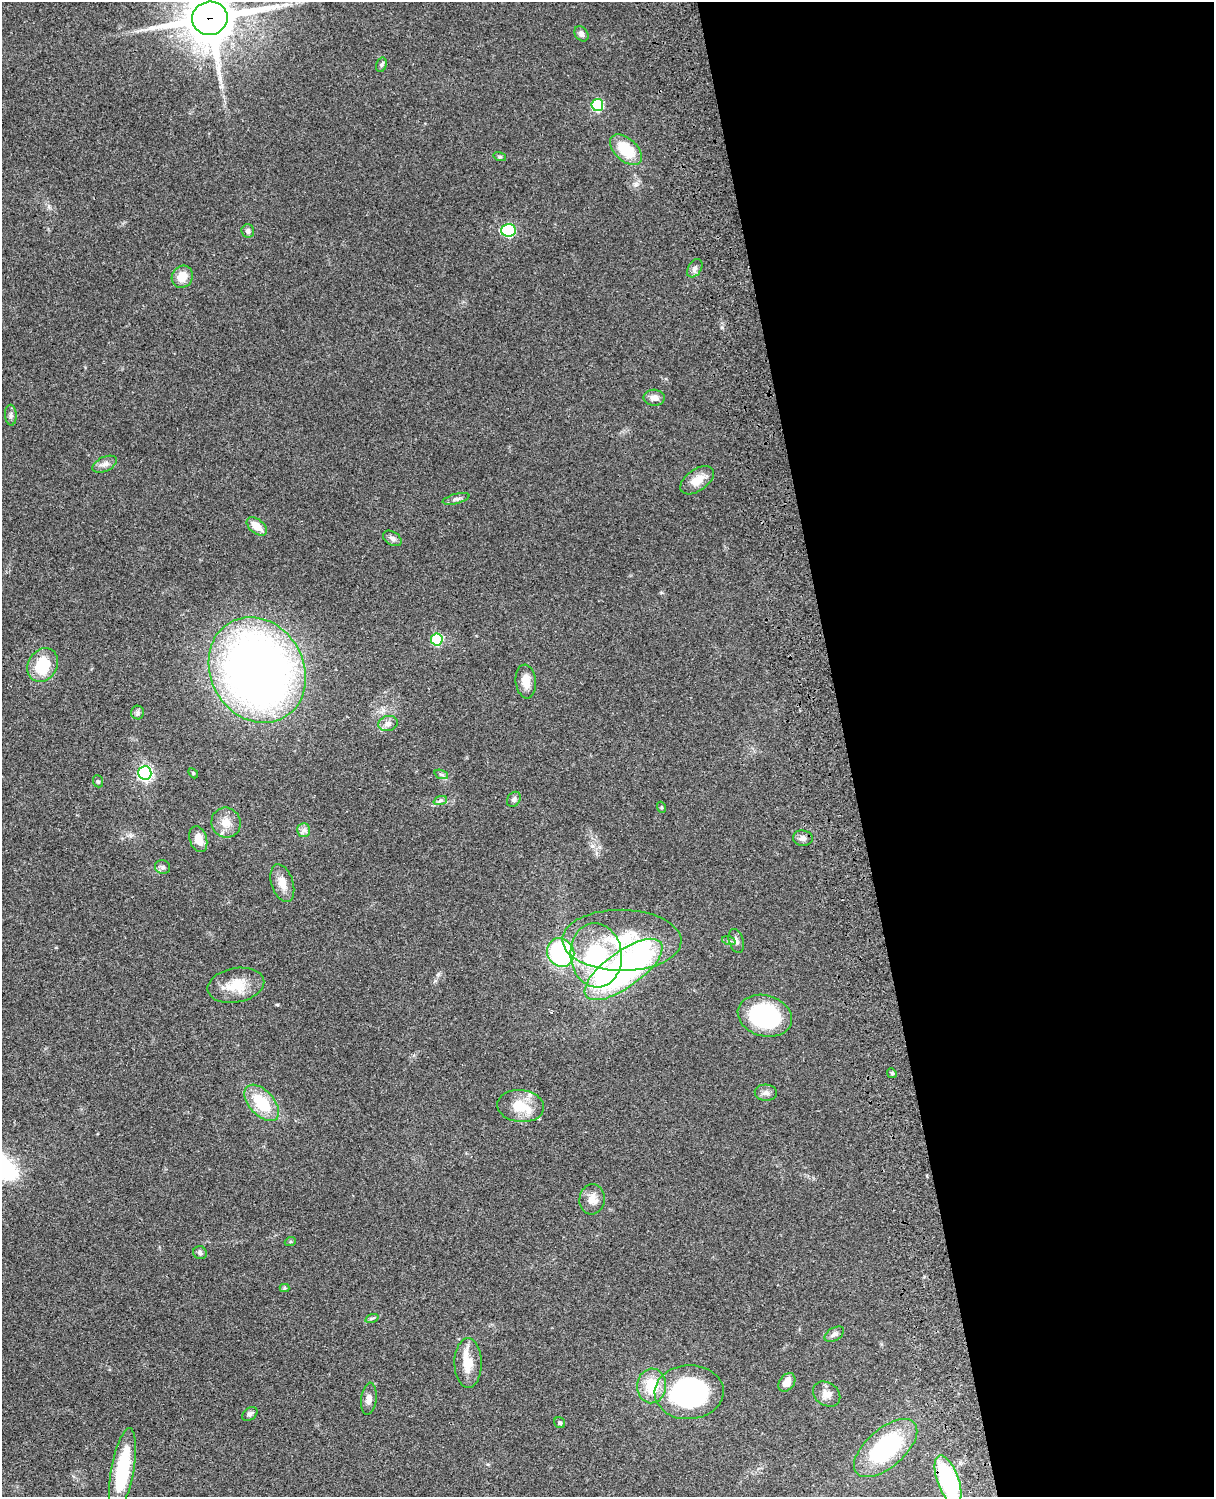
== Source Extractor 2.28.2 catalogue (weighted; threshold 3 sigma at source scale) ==
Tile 8 of 4 x 3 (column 4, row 2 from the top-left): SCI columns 3758-4969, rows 1773-3267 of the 5088 x 4927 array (HDU 1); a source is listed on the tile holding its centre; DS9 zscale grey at full resolution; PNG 1216 x 1499 px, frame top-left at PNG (2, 2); each listed source drawn as its Kron ellipse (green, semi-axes under 4 px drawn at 4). Shown black and unused: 30% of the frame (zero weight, under 3 of 4 exposures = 6% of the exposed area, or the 3 px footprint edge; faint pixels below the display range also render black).
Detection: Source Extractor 2.28.2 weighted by HDU 2 'WHT'; one run over the whole footprint, this tile lists its part. Background 0.0917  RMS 0.0062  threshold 0.0277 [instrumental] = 3 sigma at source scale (4.5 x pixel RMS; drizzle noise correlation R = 1.50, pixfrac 1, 0.05/0.05 arcsec/px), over >= 5 px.
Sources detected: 68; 3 inside a brighter listed object's ellipse — not listed separately; the other 65 listed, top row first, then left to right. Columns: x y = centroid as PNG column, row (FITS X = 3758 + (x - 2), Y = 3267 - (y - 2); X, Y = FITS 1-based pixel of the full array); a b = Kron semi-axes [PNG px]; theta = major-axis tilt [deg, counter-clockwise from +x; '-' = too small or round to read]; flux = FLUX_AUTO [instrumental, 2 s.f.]
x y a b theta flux
210 18 18 16 12 2900
581 34 8 6 -54 2.6
381 65 7 5 73 1.1
597 105 6 6 - 46
626 150 19 11 -43 22
500 157 6 4 -18 0.75
509 230 7 6 - 64
248 231 7 6 - 2
695 268 10 6 57 2.5
182 277 11 10 - 8.4
654 398 10 8 -4 3.8
11 415 10 6 -86 1.8
105 464 13 7 25 3.2
697 480 19 10 35 8.3
456 499 14 5 15 2.1
257 526 12 7 -38 8.6
392 538 10 6 -32 2.2
437 639 6 6 - 45
43 665 18 14 60 22
257 670 55 46 -61 480
526 681 17 10 -84 7.1
138 713 7 6 - 1.4
388 723 10 7 13 3.2
145 773 7 6 - 150
193 773 6 3 -46 0.64
441 774 7 4 -19 1.2
98 781 6 5 - 0.97
514 799 8 6 55 1.8
440 801 7 4 20 1.3
661 807 6 3 -71 0.64
226 823 15 14 - 7.6
304 830 7 6 - 2.1
803 838 10 7 -8 2.7
198 839 13 8 -72 7.2
163 867 8 7 - 1.7
282 883 20 10 -72 7
622 940 59 30 -1 50
729 941 7 4 -18 1.2
736 941 12 7 -74 2.5
561 953 15 13 -54 82
596 955 32 25 -84 61
624 969 46 18 36 220
236 985 29 17 11 16
765 1016 27 20 -16 64
892 1073 5 4 - 0.98
766 1093 11 8 -5 2.5
262 1103 22 12 -48 26
521 1106 23 16 -6 14
592 1199 15 12 86 6.4
290 1242 5 3 - 0.67
200 1253 7 6 - 1.5
285 1288 5 4 - 0.94
372 1318 7 4 18 0.96
834 1334 11 6 31 2.5
468 1363 25 13 -90 12
787 1382 10 7 52 6
652 1386 17 14 86 19
689 1392 34 27 2 110
827 1394 15 11 -34 4.9
369 1399 16 7 83 3.7
250 1414 8 6 38 2
560 1423 6 5 - 1
886 1448 38 19 41 65
122 1470 42 11 80 43
948 1480 26 10 -70 69
Overlapping masked pixels (flux is a lower limit): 1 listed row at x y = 210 18
Isophote crosses this tile's border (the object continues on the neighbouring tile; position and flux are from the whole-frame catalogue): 1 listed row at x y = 210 18
Unlisted compact peaks at least as high as the median listed source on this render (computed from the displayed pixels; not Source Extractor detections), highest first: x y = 722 327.